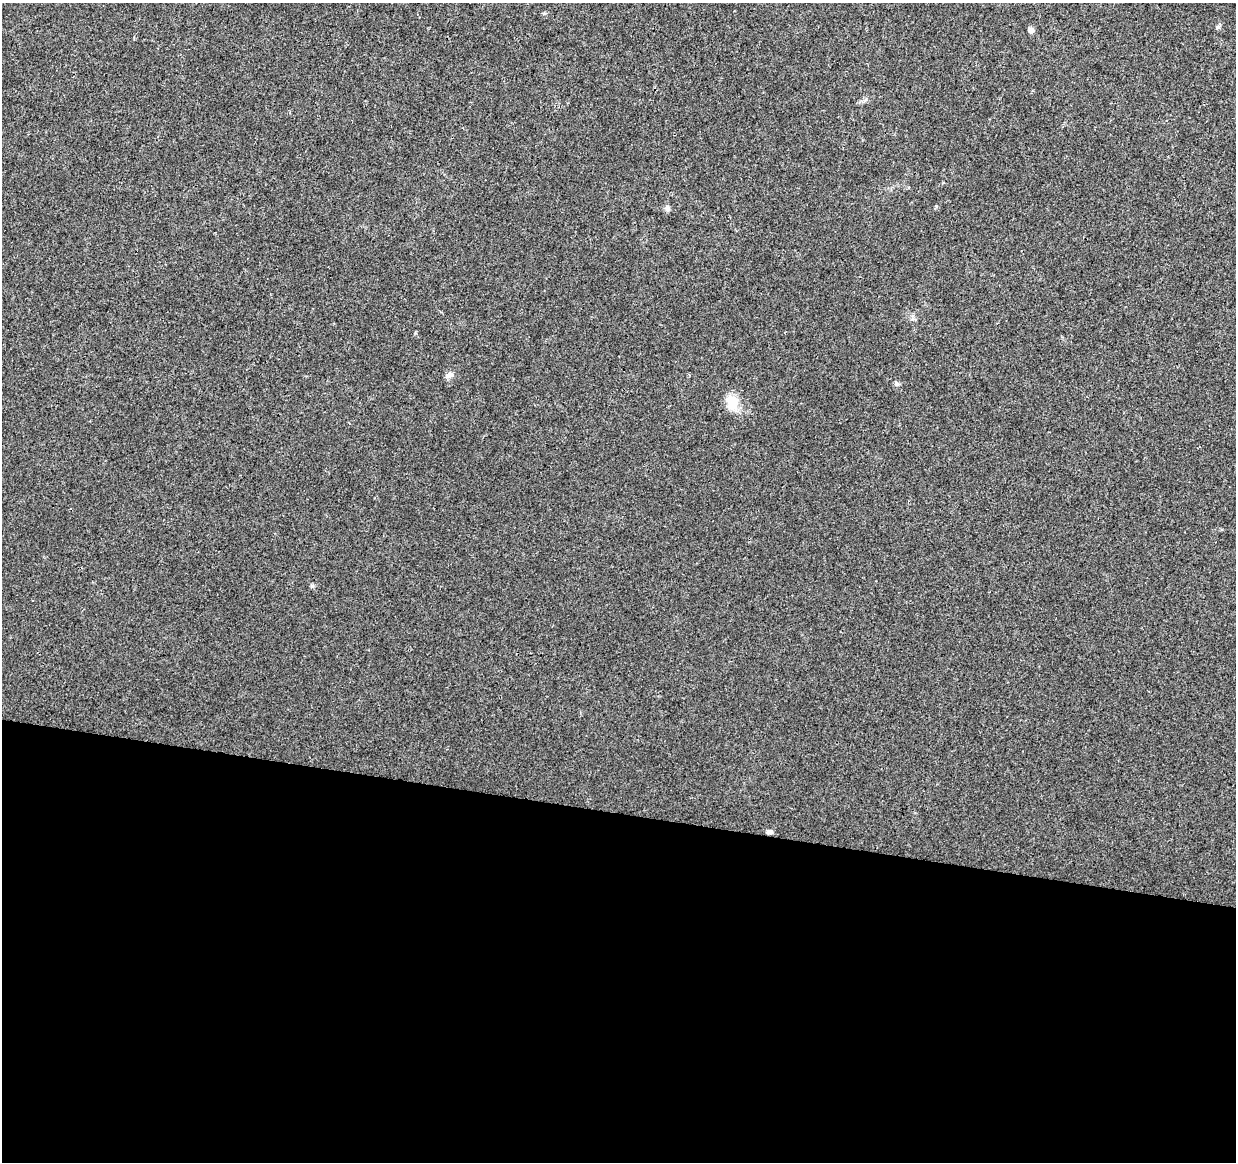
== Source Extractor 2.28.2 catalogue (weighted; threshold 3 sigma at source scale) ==
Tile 14 of 4 x 4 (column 2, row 4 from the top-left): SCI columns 1235-2468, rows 224-1383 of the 4945 x 5146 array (HDU 1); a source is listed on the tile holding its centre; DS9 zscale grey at full resolution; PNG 1238 x 1164 px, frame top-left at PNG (2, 3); no overlay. Shown black and unused: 30% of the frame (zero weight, under 3 of 4 exposures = <1% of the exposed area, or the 3 px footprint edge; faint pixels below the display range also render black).
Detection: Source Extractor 2.28.2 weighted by HDU 2 'WHT'; one run over the whole footprint, this tile lists its part. Background 0.0107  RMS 0.0025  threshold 0.0112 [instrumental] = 3 sigma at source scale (4.5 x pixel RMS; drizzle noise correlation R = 1.50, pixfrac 1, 0.0396/0.0396 arcsec/px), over >= 5 px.
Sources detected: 7; all 7 listed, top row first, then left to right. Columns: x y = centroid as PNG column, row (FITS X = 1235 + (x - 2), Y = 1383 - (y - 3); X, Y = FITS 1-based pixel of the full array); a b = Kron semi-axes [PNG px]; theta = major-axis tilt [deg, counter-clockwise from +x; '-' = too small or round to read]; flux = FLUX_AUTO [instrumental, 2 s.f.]
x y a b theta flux
1218 27 6 5 - 0.41
1031 30 6 6 - 0.98
667 208 8 6 -77 0.81
449 375 12 7 30 0.94
897 383 7 5 -32 0.47
732 402 20 14 87 4.1
769 832 8 5 7 0.68